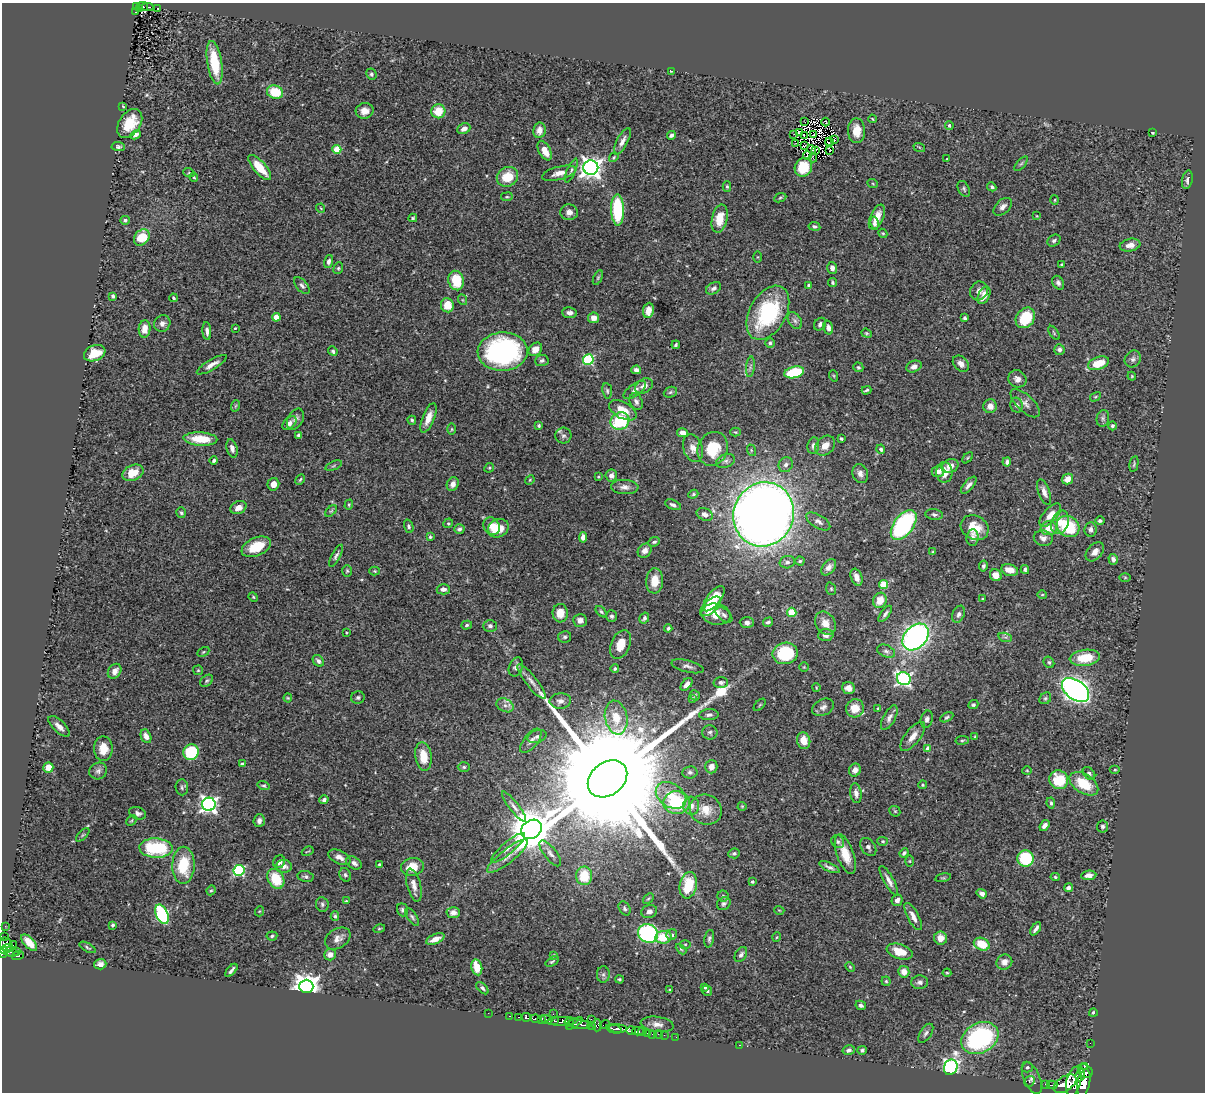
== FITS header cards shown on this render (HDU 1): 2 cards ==
NAXIS1  =                 1203
NAXIS2  =                 1090

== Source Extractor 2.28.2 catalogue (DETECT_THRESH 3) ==
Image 1203 x 1090 px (HDU 1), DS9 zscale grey, 1 PNG px = 1 image px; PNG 1207 x 1094 px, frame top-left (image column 1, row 1090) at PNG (2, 3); each listed source drawn as its Kron ellipse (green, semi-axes under 4 px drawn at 4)
Background 0.749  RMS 0.026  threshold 0.0779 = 3 sigma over >= 5 px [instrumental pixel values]
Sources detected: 500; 4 with non-positive FLUX_AUTO (blend fragments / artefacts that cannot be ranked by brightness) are neither listed nor drawn; the other 496 listed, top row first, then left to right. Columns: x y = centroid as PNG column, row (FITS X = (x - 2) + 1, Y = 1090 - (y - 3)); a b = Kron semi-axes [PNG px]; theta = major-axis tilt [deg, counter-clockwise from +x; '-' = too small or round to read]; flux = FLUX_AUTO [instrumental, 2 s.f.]
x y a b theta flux
137 6 4 3 - 70
143 6 5 3 - 41
148 7 6 2 1 26
158 8 2 2 - 1.5
140 9 4 2 - 21
136 12 4 2 - 16
215 63 22 7 -81 67
671 71 3 2 - 1.3
371 74 6 5 - 3.5
275 92 8 6 -21 56
123 106 3 2 - 1.3
365 111 9 7 12 13
438 111 7 7 - 36
872 119 4 3 - 1.4
805 122 2 2 - 1.7
825 122 4 2 - 1.4
130 123 16 10 55 43
949 125 4 4 - 3.4
464 129 7 5 26 10
539 130 8 6 79 11
857 131 12 8 -89 25
799 133 4 2 - 1.2
1152 133 3 2 - 1.7
794 134 3 2 - 3.6
135 135 6 4 28 6
671 135 4 3 - 4.8
804 135 3 2 - 1.9
813 135 4 2 - 2.5
834 140 3 2 - 1.2
622 141 15 5 62 9
829 142 4 2 - 1.3
796 143 2 2 - 1.8
804 146 4 2 - 2.6
118 147 7 4 -5 3.4
919 147 6 3 -18 2
337 149 4 4 - 54
811 149 4 2 - 0.31
816 150 3 3 - 0.36
829 150 3 2 - 1.3
545 151 10 6 -63 22
807 156 4 2 - 4
614 157 5 3 - 2.1
813 158 4 2 - 2.5
947 159 3 2 - 1.2
1021 164 9 4 48 3.1
591 167 7 7 - 1200
803 167 9 8 - 45
260 168 16 6 -49 41
571 171 13 4 66 4
189 173 6 3 -18 1.9
559 173 17 6 14 15
194 177 4 3 - 2.1
507 177 11 9 27 42
1187 180 9 5 78 5.9
873 184 5 3 - 1.6
727 186 5 4 - 2.6
992 187 5 4 - 3.4
964 189 8 5 -62 3.5
507 197 6 3 7 1.9
780 198 6 3 23 2.3
1055 200 5 3 - 1.6
1003 207 11 6 43 8
320 208 5 3 - 1.4
618 210 15 6 -89 120
569 212 9 8 - 11
1037 216 4 2 - 1.2
877 217 13 6 65 20
413 218 4 3 - 2.4
720 218 14 7 77 29
125 220 5 4 - 3.7
874 223 6 4 -77 6.2
814 226 6 4 -8 3.9
883 233 5 4 - 2.1
142 237 9 7 48 52
1054 240 7 5 33 4.3
1130 245 10 6 10 12
757 257 5 3 - 1.5
329 261 7 4 76 5.4
1062 264 3 3 - 2.3
338 268 6 4 68 2.6
832 268 6 5 - 7.1
598 277 8 4 64 2.5
456 280 10 7 -75 49
832 282 4 4 - 2.5
1058 283 7 5 -57 5.7
809 285 4 3 - 2.8
302 286 10 5 -49 5.6
713 288 8 5 30 5.7
979 291 9 8 - 8.8
984 295 9 5 64 16
113 296 4 3 - 3.2
173 298 4 3 - 2.4
463 300 5 3 - 1.4
447 305 7 6 - 29
648 310 8 5 83 16
570 313 7 5 -6 7.2
768 313 29 18 60 160
276 317 4 4 - 27
594 318 5 5 - 11
965 318 4 3 - 3.2
1025 318 11 9 53 67
795 321 9 6 -58 5
162 323 8 8 - 8.2
820 324 7 5 52 4.4
828 327 7 5 -75 7.1
235 328 3 2 - 1.5
145 329 8 6 85 18
207 331 9 4 -85 6.6
867 333 6 4 -20 2.3
1054 333 8 4 -56 2.4
770 343 5 4 - 3.6
676 345 4 3 - 2.6
535 349 7 6 - 13
1059 350 5 5 - 6.2
333 351 5 4 - 3.2
503 352 25 19 3 320
95 353 11 7 21 37
1133 359 9 7 49 6.1
542 360 6 5 - 4.8
588 360 5 5 - 160
1099 363 11 6 19 41
961 364 9 6 -46 9.4
212 365 17 5 30 12
750 367 10 4 83 4.8
858 367 5 4 - 3
914 367 8 5 22 9.2
636 370 5 4 - 5.4
794 372 10 5 12 92
834 376 6 3 -71 1.8
1132 376 4 4 - 1.6
1017 379 9 8 - 9.4
644 386 10 7 30 11
635 390 13 6 36 8.6
866 390 5 3 - 2.8
607 391 8 5 -82 3.3
670 392 7 5 22 3.2
1095 397 6 3 30 2.1
636 402 8 6 -66 5.7
1025 403 18 8 -44 11
1017 405 7 6 - 5.5
235 406 6 3 70 2.1
990 406 7 6 - 11
623 410 15 8 -29 28
428 418 16 6 69 18
1103 418 8 6 77 5
295 419 11 7 60 7.5
412 420 4 4 - 2.7
620 421 10 8 28 100
289 423 8 5 43 7.2
539 426 4 4 - 2.5
1112 426 4 4 - 3.4
452 429 6 4 90 2.2
735 432 5 4 - 2
683 433 5 4 - 11
299 435 4 3 - 4.2
563 436 8 8 - 5.2
841 438 3 3 - 2.7
200 439 17 6 -4 42
813 446 8 6 81 6.8
825 446 11 8 44 16
232 448 9 5 -74 8.2
693 448 14 9 -72 16
713 449 17 14 66 59
881 449 4 4 - 5.1
751 450 6 3 -73 2.1
968 458 6 4 46 2.1
214 460 4 3 - 3.5
725 461 10 6 22 6.4
1007 462 4 3 - 4.9
1134 464 8 3 79 2.7
786 465 8 7 - 7.2
334 466 9 3 21 2.5
950 466 9 7 24 13
489 468 5 4 - 1.9
938 471 6 5 - 8.4
944 472 10 8 90 25
133 473 11 7 25 30
860 473 10 7 -71 8.7
611 475 6 6 - 11
598 477 3 3 - 1.6
300 479 5 3 - 2.3
1067 479 5 5 - 19
530 480 5 4 - 2
273 484 6 6 - 13
453 484 7 5 63 10
969 485 10 4 49 6.6
625 487 14 7 -3 9.3
1044 492 13 6 -70 11
693 494 5 4 - 2.6
349 505 5 4 - 2.2
673 505 8 4 -22 5.5
238 508 8 6 27 13
331 511 7 4 44 2.4
181 513 5 5 - 3
705 514 8 6 -25 9.4
764 514 32 30 70 2700
934 515 9 5 -8 4.2
1050 515 14 7 48 16
818 521 13 6 -32 8
1100 521 4 4 - 3.2
1060 522 12 8 68 18
448 523 5 4 - 2.5
904 525 17 9 54 230
409 526 7 4 -71 3.3
492 526 9 8 - 16
1068 526 12 10 -36 93
498 528 11 9 28 30
975 528 14 11 -29 35
1049 528 8 7 - 21
459 529 5 4 - 4.4
1090 529 7 6 - 6.3
430 537 3 3 - 2.4
583 537 5 4 - 10
972 538 8 6 84 9.8
1043 538 9 7 -14 8.4
654 542 6 4 23 3.9
256 547 15 9 23 41
645 551 8 6 47 10
933 552 4 3 - 2
1095 552 11 7 47 11
336 556 12 4 62 4.7
1113 559 5 4 - 5.7
800 561 4 4 - 2.1
787 562 8 6 14 5.7
983 566 5 4 - 3.6
829 567 9 6 51 9.1
1010 570 9 5 -14 16
1025 570 4 3 - 3.2
347 571 6 5 - 2.6
375 571 5 4 - 2
996 575 6 5 - 17
856 577 9 5 -69 12
1125 577 6 4 0 2
655 581 12 8 85 27
884 584 4 4 - 59
443 589 6 5 - 7.3
831 589 6 5 - 2.5
1042 595 5 3 - 1.5
253 597 5 4 - 2
714 599 15 6 52 46
983 599 3 3 - 2.1
880 600 8 6 62 24
710 606 13 6 42 32
601 612 7 4 -45 2.8
792 612 5 4 - 67
560 613 9 7 -88 23
716 614 15 10 -11 27
885 614 9 4 52 5.5
958 614 9 6 67 6.2
724 615 10 5 -41 5.8
612 616 6 5 - 4
644 618 6 4 60 4.4
580 620 7 6 - 9.1
747 622 7 5 -2 6.7
768 622 5 4 - 4
825 623 12 9 -58 18
467 625 5 4 - 2.7
490 626 6 6 - 4.9
668 628 4 3 - 2.6
346 633 4 3 - 1.4
826 635 8 6 4 7.9
565 637 6 5 - 3.7
915 637 15 11 47 560
1005 637 7 4 -17 3.7
620 645 15 9 67 24
886 651 9 6 -22 4.9
203 652 6 3 28 2.1
785 653 12 10 11 110
1085 658 15 8 7 48
318 661 6 5 - 5.7
1049 662 6 5 - 3.3
688 666 16 6 -14 7.3
516 667 10 6 67 7.1
804 667 4 4 - 1.7
615 669 4 4 - 2.9
198 670 5 5 - 2.3
115 671 8 6 54 9.8
904 679 7 6 - 380
207 681 7 5 40 3.3
531 682 21 5 -51 12
721 682 7 5 -2 5.7
686 684 7 4 50 8.1
816 688 4 2 - 1.5
848 688 6 5 - 9.8
1075 690 15 9 -38 990
695 695 5 4 - 3.1
358 697 7 6 - 3.8
288 698 4 4 - 1.7
1045 698 6 5 - 3.3
692 699 4 4 - 2.7
560 701 11 7 4 8.8
505 705 9 6 -28 8.2
760 705 7 3 45 2
973 705 5 4 - 2.7
823 707 11 8 26 7
855 708 9 9 - 28
878 708 4 2 - 1.4
709 715 9 5 2 5.6
947 717 7 4 29 3.1
616 718 17 11 -79 33
889 718 14 6 61 7.9
927 719 9 6 75 7
59 726 13 6 -44 10
710 732 7 7 - 5.2
146 736 7 5 -65 10
537 736 9 6 17 6.7
913 736 17 7 51 17
975 737 4 3 - 2.2
962 740 6 3 8 2.3
531 741 14 7 51 10
804 741 8 6 -75 21
103 749 12 9 -90 23
928 749 4 4 - 16
191 752 8 7 - 94
423 756 14 8 -82 32
242 764 4 3 - 3
48 767 5 5 - 24
464 767 6 5 - 2.7
711 767 7 6 - 10
855 770 6 6 - 9.8
1027 770 5 3 - 1.5
1115 770 5 3 - 1.9
98 771 9 8 - 6.4
690 772 7 6 - 4.2
1089 773 7 5 -49 4.4
607 779 21 16 38 130000
1059 780 10 9 - 54
1084 784 16 9 -33 52
922 785 4 4 - 2.4
264 786 6 4 -15 2.8
182 787 8 6 -85 4
856 793 10 5 -82 8.5
671 795 16 11 -34 29
324 800 4 4 - 5.3
676 803 13 11 -3 85
1051 803 6 4 -81 3.1
209 804 7 6 - 670
691 806 9 8 - 8.8
742 806 4 4 - 1.8
514 807 19 5 -52 8.3
706 810 16 15 - 22
895 811 6 5 - 2.3
138 813 9 6 -19 6
131 820 6 4 45 2.5
259 821 6 5 - 6.8
1044 825 6 4 53 6.8
1102 827 6 5 - 4
531 829 11 9 34 7000
83 835 8 3 45 2.4
883 841 5 4 - 2.3
838 842 7 6 - 4.1
868 847 10 6 -55 5.5
156 848 17 9 -2 120
508 848 21 6 40 14
308 851 6 2 28 1.5
550 853 15 6 -52 8.7
734 853 6 5 - 3.4
904 853 5 3 - 3.8
845 854 21 8 -71 33
507 856 25 7 38 19
339 857 12 6 -25 10
1026 858 8 8 - 97
910 861 6 4 -90 2.1
279 862 7 5 54 7.8
354 863 8 5 -32 6.5
379 864 3 3 - 2.6
183 865 18 11 89 68
284 866 7 6 - 8.1
412 867 11 9 9 31
829 867 11 4 -24 6
239 870 5 5 - 200
345 875 7 5 -62 3.8
1089 875 7 4 6 9.4
305 876 8 5 -11 4
584 876 9 8 - 45
1055 877 5 4 - 2.5
943 878 8 3 12 2
276 879 10 7 -60 56
889 881 17 5 -61 9.5
752 882 4 3 - 3
414 885 17 7 -76 12
688 885 13 8 78 63
1068 888 4 3 - 6.5
211 890 5 4 - 2.1
982 894 5 4 - 8.2
723 896 5 5 - 3.2
648 898 6 4 43 2.4
897 900 6 5 - 8.6
346 901 4 3 - 1.8
322 904 7 6 - 4.6
724 904 7 6 - 4.4
624 908 7 5 -60 3.8
402 910 6 5 - 4.4
779 910 5 3 - 1.5
260 911 5 3 - 1.4
649 911 8 6 19 7
453 913 7 5 3 8.8
162 914 10 6 -65 220
335 916 4 4 - 3.1
913 916 15 5 -62 12
412 917 10 5 -55 4.2
113 925 4 3 - 2.9
5 926 2 2 - 5.4
379 929 6 4 16 2.2
1036 929 7 3 56 5.8
648 933 10 9 - 220
672 935 5 5 - 4.4
4 936 2 2 - 9.7
272 936 5 4 - 3.2
663 937 8 6 7 39
777 937 5 3 - 1.6
338 938 14 9 33 12
941 938 6 6 - 14
435 939 10 5 23 15
709 939 9 5 80 4
29 943 10 5 -48 24
6 944 7 6 - 280
685 944 5 3 - 1.6
982 944 8 6 -23 37
13 945 3 2 - 15
87 947 9 4 -29 3
7 948 4 3 - 180
681 949 6 3 -45 2
17 951 3 2 - 24
3 952 6 4 76 410
9 952 9 3 -12 210
900 952 13 7 -17 29
18 955 6 3 19 200
330 955 6 5 - 11
553 955 4 3 - 1.9
741 955 8 5 58 5
552 962 7 3 33 2.4
1004 962 8 7 - 11
100 964 6 5 - 7.6
477 967 8 5 -78 28
850 967 5 3 - 1.8
231 970 8 3 49 5.1
904 972 5 5 - 15
947 973 4 4 - 1.9
603 974 8 6 89 4.3
619 979 4 3 - 2.1
886 981 4 4 - 2.4
920 982 8 7 - 6
306 986 7 6 - 1900
482 988 7 4 -47 3.8
705 988 4 3 - 2.3
670 990 3 2 - 2
707 991 5 5 - 3.3
861 1005 5 4 - 4.6
488 1013 2 2 - 2.3
1093 1013 4 4 - 2.9
553 1014 2 2 - 14
509 1016 3 2 - 21
519 1017 3 2 - 46
526 1017 4 3 - 240
535 1019 5 3 - 230
591 1019 2 2 - 13
541 1020 4 3 - 180
547 1020 6 3 -19 340
554 1021 3 3 - 150
562 1021 15 4 2 990
569 1023 5 2 - 330
574 1023 9 3 33 230
579 1024 12 3 -8 350
605 1024 5 3 - 110
657 1024 16 7 -7 12
597 1025 6 5 - 190
591 1026 4 3 - 120
614 1029 8 3 -15 210
618 1029 9 3 -6 470
631 1031 5 3 - 200
638 1031 6 3 -1 76
642 1032 4 3 - 28
647 1033 3 2 - 9.3
926 1033 11 5 57 5.3
652 1034 2 2 - 11
658 1034 4 2 - 14
664 1035 2 2 - 10
676 1037 2 2 - 7.4
980 1038 20 15 29 280
1090 1043 2 2 - 6
740 1045 3 2 - 13
849 1050 6 4 14 4.2
862 1050 5 4 - 3
1084 1066 3 2 - 100
951 1067 8 6 69 490
1027 1067 5 5 - 3
1085 1071 8 6 -36 420
1080 1075 7 3 73 300
1032 1078 17 8 -66 10
1029 1081 6 5 - 2.4
1074 1082 15 7 76 2100
1084 1083 14 6 79 2000
1046 1084 3 2 - 28
1065 1084 13 7 34 2300
1052 1085 5 2 - 93
At the frame edge (FLAGS 8, measured only in part): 1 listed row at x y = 3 952
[4 non-positive-flux detections neither listed nor drawn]